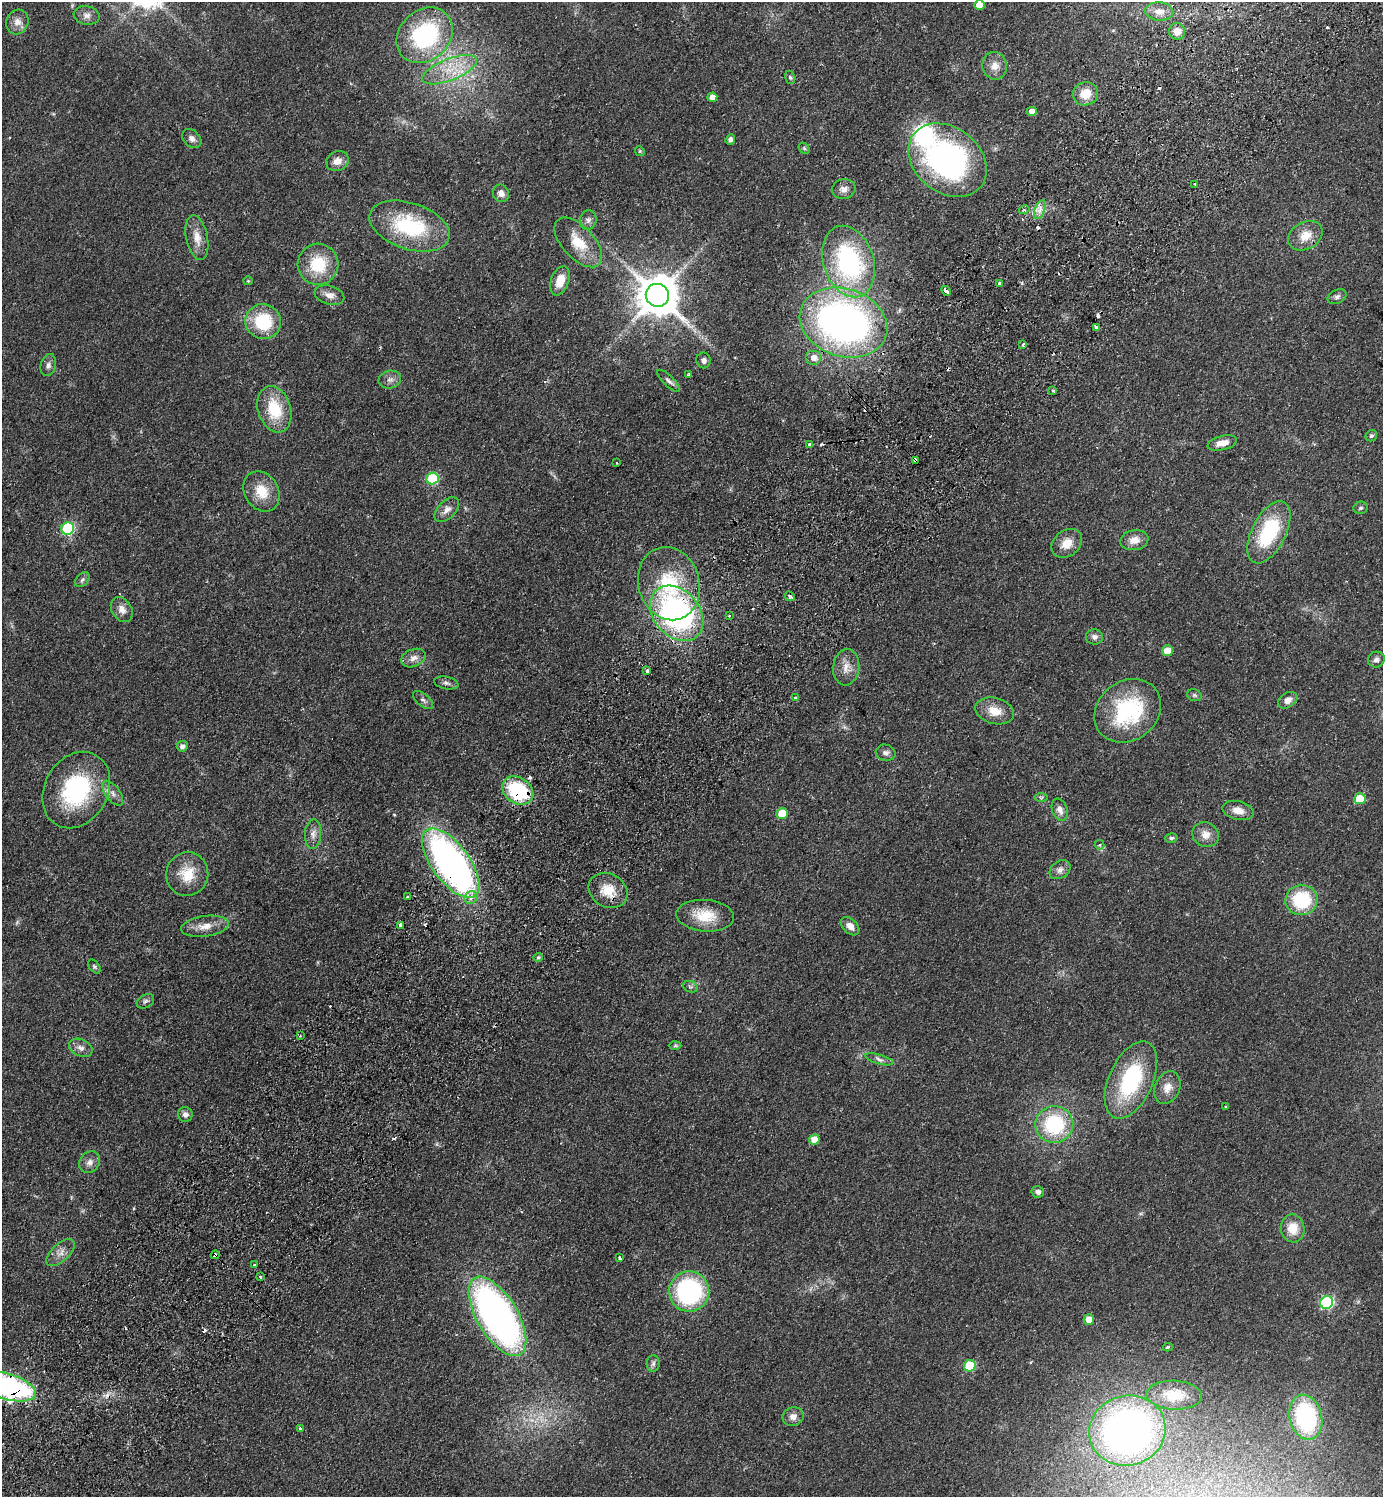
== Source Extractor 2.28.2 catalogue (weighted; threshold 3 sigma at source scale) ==
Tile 10 of 4 x 4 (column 2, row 3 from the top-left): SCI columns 1725-3105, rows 1537-3031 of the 6070 x 6064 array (HDU 1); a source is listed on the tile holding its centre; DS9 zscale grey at full resolution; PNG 1385 x 1499 px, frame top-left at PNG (2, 2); each listed source drawn as its Kron ellipse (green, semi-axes under 4 px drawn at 4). Shown black and unused: <1% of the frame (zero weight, under 2 of 3 exposures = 3% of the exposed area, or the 3 px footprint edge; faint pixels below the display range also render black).
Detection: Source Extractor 2.28.2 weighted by HDU 2 'WHT'; one run over the whole footprint, this tile lists its part. Background 0.0826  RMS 0.0081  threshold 0.0362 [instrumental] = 3 sigma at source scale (4.5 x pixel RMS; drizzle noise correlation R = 1.50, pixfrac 1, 0.05/0.05 arcsec/px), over >= 5 px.
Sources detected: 160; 1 inside a brighter object's white glare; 17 cosmic-ray / hot-pixel residue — neither listed nor drawn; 1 inside a brighter listed object's ellipse — not listed separately; the other 141 listed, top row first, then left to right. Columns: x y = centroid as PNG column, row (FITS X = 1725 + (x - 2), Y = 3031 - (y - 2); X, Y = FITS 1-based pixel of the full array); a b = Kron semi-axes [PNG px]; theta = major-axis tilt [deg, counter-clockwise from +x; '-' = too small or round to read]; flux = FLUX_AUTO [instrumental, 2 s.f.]
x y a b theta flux
979 5 5 5 - 8.3
1159 11 14 9 -4 6.3
87 15 13 9 -10 4.4
17 22 12 11 - 6.4
1177 31 8 8 - 7.6
425 35 30 25 44 94
995 66 14 12 -78 7.4
450 70 29 10 21 21
790 77 7 5 -73 1.4
1085 94 13 11 18 14
712 97 5 4 - 5.6
1032 111 5 4 - 5.2
192 139 11 8 -42 3.8
730 140 5 4 - 3.3
804 148 6 4 -47 1.2
640 151 5 4 - 1
947 160 43 32 -38 200
337 161 11 9 25 5.8
1195 184 3 2 - 1
844 189 12 10 10 4.9
501 193 9 8 - 4.2
1024 210 5 3 - 1
1040 210 10 5 68 3.7
588 220 10 8 75 3.3
409 226 41 23 -18 64
1305 236 18 13 29 12
197 238 23 10 -78 10
578 242 30 16 -47 21
849 262 37 25 -71 120
318 264 20 20 - 32
248 281 5 4 - 0.88
560 281 15 9 70 13
999 283 3 3 - 1.4
946 291 5 3 - 9.8
329 295 15 9 -16 5.9
657 295 12 11 - 2800
1337 297 10 6 26 2.6
263 322 18 17 - 38
843 322 45 34 -19 380
1097 328 4 3 - 8.5
1023 345 4 3 - 2.4
814 358 8 7 - 6.4
704 360 8 7 - 2.9
48 365 11 7 76 3.3
689 374 4 3 - 1.3
390 380 11 9 13 3.8
669 381 15 5 -44 2.8
1053 390 3 3 - 0.89
274 409 24 16 -73 31
1371 436 6 5 - 1.5
1222 443 15 7 14 8.1
810 444 3 3 - 2.7
915 460 4 3 - 2.7
617 463 3 2 - 0.54
432 479 6 5 - 52
261 491 21 17 -58 18
1361 508 7 6 - 1.7
447 510 15 8 45 5.8
68 528 6 6 - 81
1269 532 34 17 63 58
1134 540 14 10 10 7.8
1067 543 17 12 39 11
82 580 9 6 49 2
669 584 37 30 -74 56
790 596 5 4 - 1.3
122 609 13 9 -56 5.7
677 613 31 23 -49 180
729 616 3 2 - 1.1
1094 637 8 7 - 3.2
1167 651 5 5 - 8.7
413 658 13 8 21 5.2
1376 660 8 8 - 2.9
846 667 18 13 83 8.8
647 671 3 3 - 6.4
446 683 12 6 -11 2.6
1194 695 7 5 -16 1.7
796 698 3 3 - 11
423 700 12 6 -40 2.5
1288 700 10 7 33 5.1
995 711 20 13 -15 12
1128 711 35 29 37 74
182 746 5 5 - 3.1
886 753 10 8 -14 3
76 790 40 31 60 86
518 791 17 12 -34 62
113 793 14 7 -54 4.8
1041 797 7 4 0 1.3
1360 799 6 5 - 22
1060 810 11 7 -69 4.7
1238 811 16 9 -13 7.3
782 813 6 5 - 21
313 834 15 8 86 5.2
1206 835 14 12 -28 7.1
1171 838 6 4 14 1.4
1099 845 5 4 - 0.97
451 863 41 19 -53 320
1060 870 11 8 36 4
187 874 22 21 - 21
608 890 20 16 -30 16
408 897 3 3 - 8.5
471 898 7 6 - 5.2
1301 900 16 15 - 45
705 916 29 16 -5 21
400 925 4 3 - 5
205 926 24 10 8 9.8
850 926 11 7 -45 5.1
538 957 5 4 - 1.1
94 966 8 5 -52 1.4
690 987 7 5 -19 1.7
145 1001 9 6 28 2.3
300 1036 4 2 - 0.68
675 1046 6 4 2 1.1
81 1048 12 8 -23 4.5
879 1059 14 4 -16 2.9
1131 1080 41 22 66 77
1167 1088 17 12 68 8.7
1226 1107 3 2 - 0.7
185 1114 7 7 - 3.3
1054 1125 19 18 - 60
814 1140 5 5 - 10
90 1162 12 10 50 4.6
1038 1192 6 5 - 2.5
1293 1228 14 11 -81 13
61 1253 17 8 41 6.5
215 1255 4 3 - 6
619 1257 3 3 - 2.1
254 1265 3 2 - 1.2
260 1277 3 3 - 2.1
689 1291 20 20 - 100
1327 1302 6 6 - 98
497 1316 44 20 -59 340
1089 1319 5 5 - 8.9
1168 1347 5 3 - 1.1
653 1364 8 6 89 2.3
970 1366 6 5 - 43
7 1386 30 13 -17 210
1174 1395 27 14 -3 21
793 1417 10 9 - 5.3
1306 1417 23 16 -76 96
300 1428 3 3 - 3.2
1127 1431 38 35 16 350
Overlapping masked pixels (flux is a lower limit): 7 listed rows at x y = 946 291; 915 460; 677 613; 518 791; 451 863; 215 1255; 7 1386
Isophote crosses this tile's border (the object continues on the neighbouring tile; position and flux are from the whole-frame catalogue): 1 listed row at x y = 7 1386